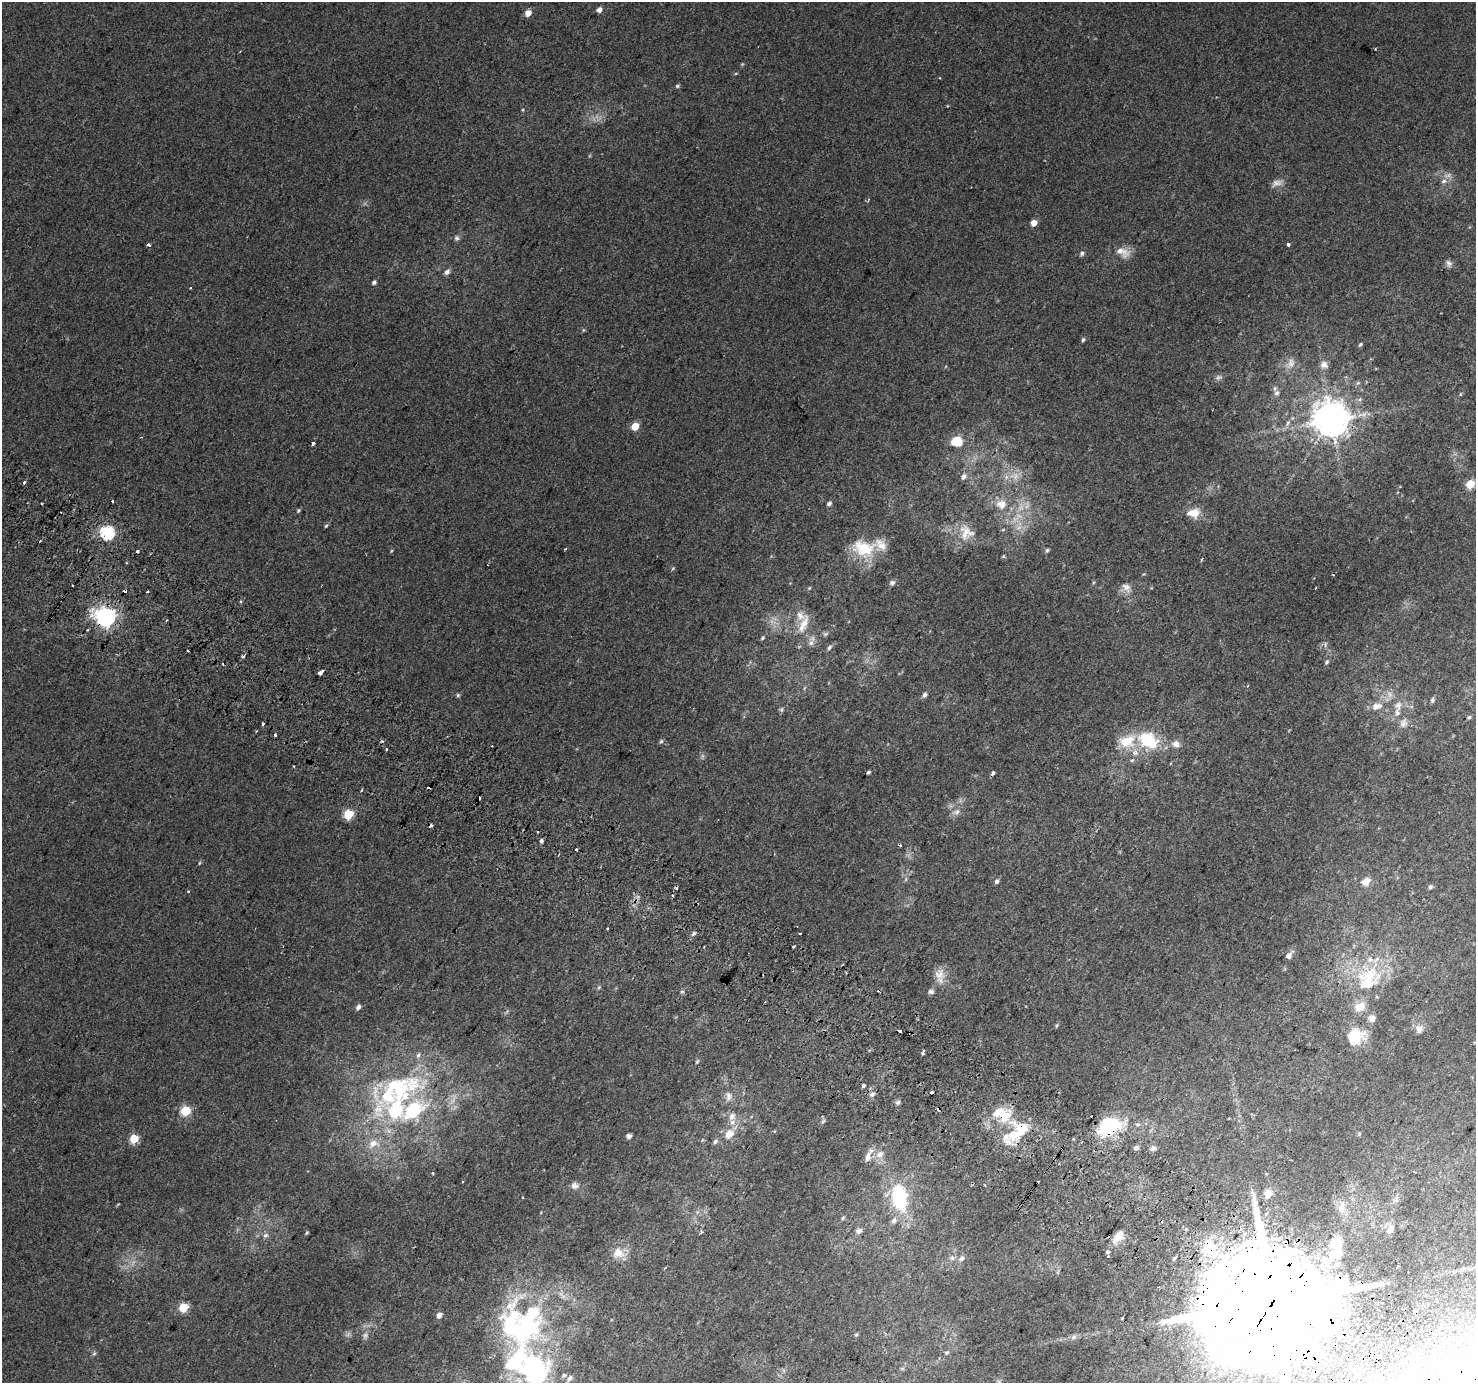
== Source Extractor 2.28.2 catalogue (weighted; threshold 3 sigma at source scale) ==
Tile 6 of 4 x 4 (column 2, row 2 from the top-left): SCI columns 1504-2977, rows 3051-4431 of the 5947 x 6033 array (HDU 1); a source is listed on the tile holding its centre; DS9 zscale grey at full resolution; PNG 1478 x 1385 px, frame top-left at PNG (2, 2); no overlay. Shown black and unused: <1% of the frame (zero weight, under 2 of 3 exposures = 2% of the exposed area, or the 3 px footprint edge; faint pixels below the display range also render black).
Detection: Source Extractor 2.28.2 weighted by HDU 2 'WHT'; one run over the whole footprint, this tile lists its part. Background 0.00369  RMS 0.0038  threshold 0.0172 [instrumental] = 3 sigma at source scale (4.5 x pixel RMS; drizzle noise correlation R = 1.50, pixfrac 1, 0.0396/0.0396 arcsec/px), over >= 5 px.
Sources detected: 224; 6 too faint to see at this stretch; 3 inside a brighter object's white glare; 26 cosmic-ray / hot-pixel residue — not listed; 21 inside a brighter listed object's ellipse — not listed separately; the other 168 listed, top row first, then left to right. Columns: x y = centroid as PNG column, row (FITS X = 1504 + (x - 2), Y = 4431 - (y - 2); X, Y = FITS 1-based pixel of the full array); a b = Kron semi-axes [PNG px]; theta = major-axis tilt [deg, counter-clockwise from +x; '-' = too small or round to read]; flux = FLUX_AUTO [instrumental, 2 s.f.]
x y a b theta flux
599 10 5 4 - 2
528 13 6 5 - 3.7
742 64 4 4 - 0.37
940 78 3 2 - 0.29
677 86 5 5 - 0.6
1444 181 8 6 17 1.3
868 199 4 3 - 0.32
1034 223 5 5 - 3.4
457 238 8 7 - 1
1288 244 3 3 - 15
148 245 4 3 - 0.97
1123 252 22 12 -26 4.4
1082 253 7 5 49 0.84
1449 263 11 7 -60 1.4
447 272 8 6 42 1.5
374 282 6 4 56 0.87
190 288 3 2 - 0.75
583 330 5 4 - 0.45
1083 340 5 4 - 0.71
1360 344 6 4 48 0.54
1291 363 15 9 72 2.9
1324 365 10 9 - 2.1
1358 383 7 5 44 0.71
1277 393 8 8 - 1.5
1460 394 5 3 - 0.36
1331 420 11 10 - 900
1287 423 11 5 55 1.5
635 426 6 5 - 7
957 441 13 12 - 6.9
313 443 4 3 - 1.2
1014 476 14 10 -12 4.3
964 477 8 6 50 1.6
24 482 3 3 - 1.5
1470 484 5 5 - 12
112 501 3 3 - 1.8
829 503 5 4 - 0.99
1001 504 15 13 -9 5.7
298 510 6 4 50 0.59
1193 513 18 12 7 4.9
1015 519 13 6 45 2.9
326 526 5 4 - 0.52
107 532 6 6 - 58
966 533 24 22 -50 9.3
40 541 3 2 - 0.66
863 548 34 22 -11 14
565 549 3 3 - 0.34
1047 550 6 4 31 0.79
137 551 3 3 - 2.4
391 551 5 3 - 0.39
1003 556 6 3 71 0.44
1202 559 6 2 56 0.44
126 563 3 2 - 0.4
673 568 5 4 - 0.43
892 583 8 6 31 1.1
1126 587 14 10 -39 2.7
809 588 5 4 - 0.41
148 592 3 2 - 0.47
106 617 8 7 - 200
803 624 31 10 69 5.8
825 634 8 6 26 0.78
763 638 6 4 41 0.54
811 643 11 8 -83 1.9
829 647 8 5 50 0.99
243 657 4 3 - 0.94
1327 662 7 4 53 0.7
320 672 5 4 - 3.3
458 695 5 5 - 0.56
924 695 6 5 - 1.2
1432 700 7 5 73 0.84
1376 706 15 9 13 3.8
1398 706 14 11 73 3.7
781 709 7 5 70 0.69
1469 717 6 5 - 0.66
1403 723 14 10 68 2.7
263 724 3 3 - 1.7
275 735 3 3 - 1.9
1148 740 31 22 -27 19
661 741 6 5 - 0.58
1132 760 6 3 18 0.49
868 772 4 3 - 0.67
362 790 4 2 - 0.35
956 812 11 7 28 1.8
348 814 6 5 - 19
538 831 3 3 - 1.3
541 841 3 3 - 2
576 849 3 3 - 0.67
199 863 5 3 - 0.38
906 879 6 4 72 0.56
997 881 7 5 49 0.93
1366 881 13 9 36 3
1430 887 6 5 - 0.71
635 900 7 4 18 1
607 929 3 3 - 1.7
799 933 3 3 - 1
693 934 7 5 45 1
794 946 3 3 - 1.2
1289 956 6 5 - 1.6
940 975 22 12 -84 4.7
1368 978 43 26 44 23
599 987 6 4 46 0.53
682 991 6 4 0 0.55
931 992 8 6 2 1.2
358 1007 7 5 53 1.3
1372 1018 9 9 - 2.1
1057 1025 7 4 59 0.5
1419 1029 11 9 -78 2.1
1355 1037 17 15 35 13
922 1053 3 3 - 1.1
697 1062 7 4 63 0.53
863 1086 3 3 - 3.2
397 1088 66 39 9 55
872 1094 7 6 - 1.2
728 1096 15 8 -89 2.5
898 1102 7 5 15 0.89
185 1111 6 5 - 22
999 1112 21 11 28 6.6
732 1116 11 8 61 2.3
823 1121 7 4 45 0.65
1109 1126 33 20 25 21
1021 1129 27 26 - 16
729 1134 14 10 48 4.7
1359 1134 5 4 - 0.46
629 1136 4 4 - 2
134 1139 5 5 - 13
702 1140 6 3 71 0.39
715 1142 7 5 29 1.1
373 1144 16 12 23 4.7
1136 1148 5 5 - 1.3
1153 1148 9 5 19 1
880 1154 13 10 42 3.6
868 1157 17 8 72 3.1
432 1173 3 3 - 0.95
463 1182 3 3 - 0.65
574 1186 10 9 - 1.9
1268 1194 13 10 56 3.4
899 1197 23 13 -80 34
1341 1207 18 9 74 3.4
697 1212 7 4 71 0.74
843 1218 5 4 - 0.62
894 1221 9 6 65 1.6
1185 1229 4 3 - 0.83
1390 1230 12 8 66 2.1
859 1231 8 7 - 1.3
307 1233 5 4 - 0.44
265 1235 8 6 37 1.1
1118 1236 17 9 51 4.3
1336 1244 14 10 -88 6.6
1209 1249 27 21 -68 20
1107 1252 4 3 - 3.4
619 1253 19 14 -17 5.3
952 1258 6 6 - 0.94
961 1258 8 6 39 1.4
1174 1259 6 4 61 0.66
1337 1264 6 4 26 1.3
1471 1269 14 2 17 0.89
1058 1272 6 4 72 0.56
1273 1301 39 30 40 14000
183 1308 6 5 - 14
1346 1314 6 5 - 2.5
439 1315 6 5 - 1.9
1122 1318 2 2 - 0.22
527 1326 61 46 74 76
856 1335 6 4 1 0.42
1074 1337 9 6 16 1.3
947 1353 6 5 - 0.68
94 1354 6 5 - 0.65
1410 1374 14 11 55 5.2
569 1378 11 7 47 2.1
Overlapping masked pixels (flux is a lower limit): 7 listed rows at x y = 1331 420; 106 617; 635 900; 1109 1126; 1021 1129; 1209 1249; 1273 1301
Isophote crosses this tile's border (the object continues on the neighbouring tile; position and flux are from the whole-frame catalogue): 1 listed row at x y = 1273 1301